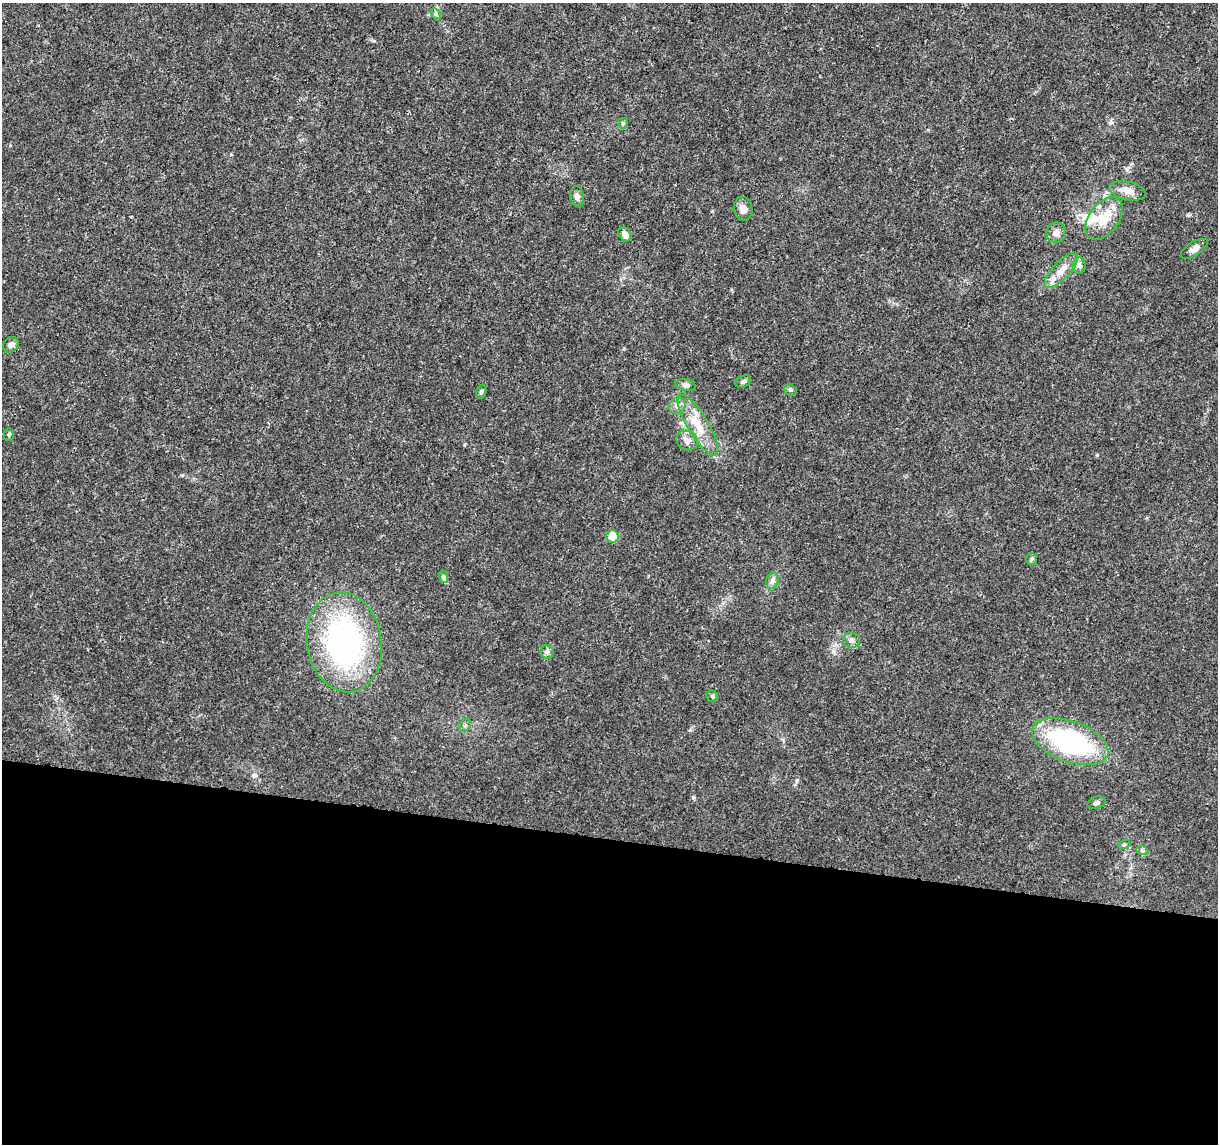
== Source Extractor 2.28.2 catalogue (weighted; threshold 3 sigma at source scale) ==
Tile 14 of 4 x 4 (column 2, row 4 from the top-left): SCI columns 1219-2434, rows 230-1371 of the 4875 x 5084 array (HDU 1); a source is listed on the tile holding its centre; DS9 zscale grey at full resolution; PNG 1220 x 1146 px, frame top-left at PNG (2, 3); each listed source drawn as its Kron ellipse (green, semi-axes under 4 px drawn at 4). Shown black and unused: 27% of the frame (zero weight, under 3 of 5 exposures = <1% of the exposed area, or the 3 px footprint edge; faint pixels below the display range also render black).
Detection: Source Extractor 2.28.2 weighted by HDU 2 'WHT'; one run over the whole footprint, this tile lists its part. Background 0.007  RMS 0.0012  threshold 0.00538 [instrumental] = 3 sigma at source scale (4.5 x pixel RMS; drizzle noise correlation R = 1.50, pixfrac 1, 0.0396/0.0396 arcsec/px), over >= 5 px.
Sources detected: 35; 2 inside a brighter listed object's ellipse — not listed separately; the other 33 listed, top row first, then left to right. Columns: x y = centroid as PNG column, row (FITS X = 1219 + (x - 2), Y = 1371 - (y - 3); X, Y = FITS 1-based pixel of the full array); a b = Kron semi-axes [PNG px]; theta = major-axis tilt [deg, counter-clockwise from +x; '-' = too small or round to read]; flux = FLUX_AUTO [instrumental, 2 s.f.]
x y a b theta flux
436 14 6 4 -57 0.2
623 123 6 5 - 0.18
1127 191 19 9 -13 1.2
577 197 10 6 -80 0.51
743 209 12 9 -81 0.73
1104 218 24 14 54 2.9
1056 232 10 9 - 0.68
625 234 8 6 -50 0.67
1194 249 15 7 32 0.67
1079 265 8 6 88 0.37
1061 270 22 8 46 1.5
11 345 8 7 - 0.54
743 382 8 5 24 0.26
685 385 10 6 -11 0.35
790 390 7 5 -21 0.24
481 392 7 4 70 0.2
677 406 9 8 - 0.55
698 425 35 10 -59 3
9 435 6 5 - 0.2
687 440 11 9 -30 0.66
613 537 6 6 - 3
1032 559 6 5 - 0.21
444 577 6 4 -71 0.23
772 581 8 6 78 0.4
851 640 8 7 - 0.47
344 642 50 37 -81 28
547 652 7 6 - 0.32
712 696 6 5 - 0.21
465 725 6 5 - 0.24
1070 742 40 20 -20 17
1097 803 9 6 16 0.3
1124 845 6 4 20 0.18
1142 850 6 4 -19 0.21
Unlisted compact peaks at least as high as the median listed source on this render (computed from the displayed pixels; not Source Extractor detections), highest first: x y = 1097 455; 693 797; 1188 215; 833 651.